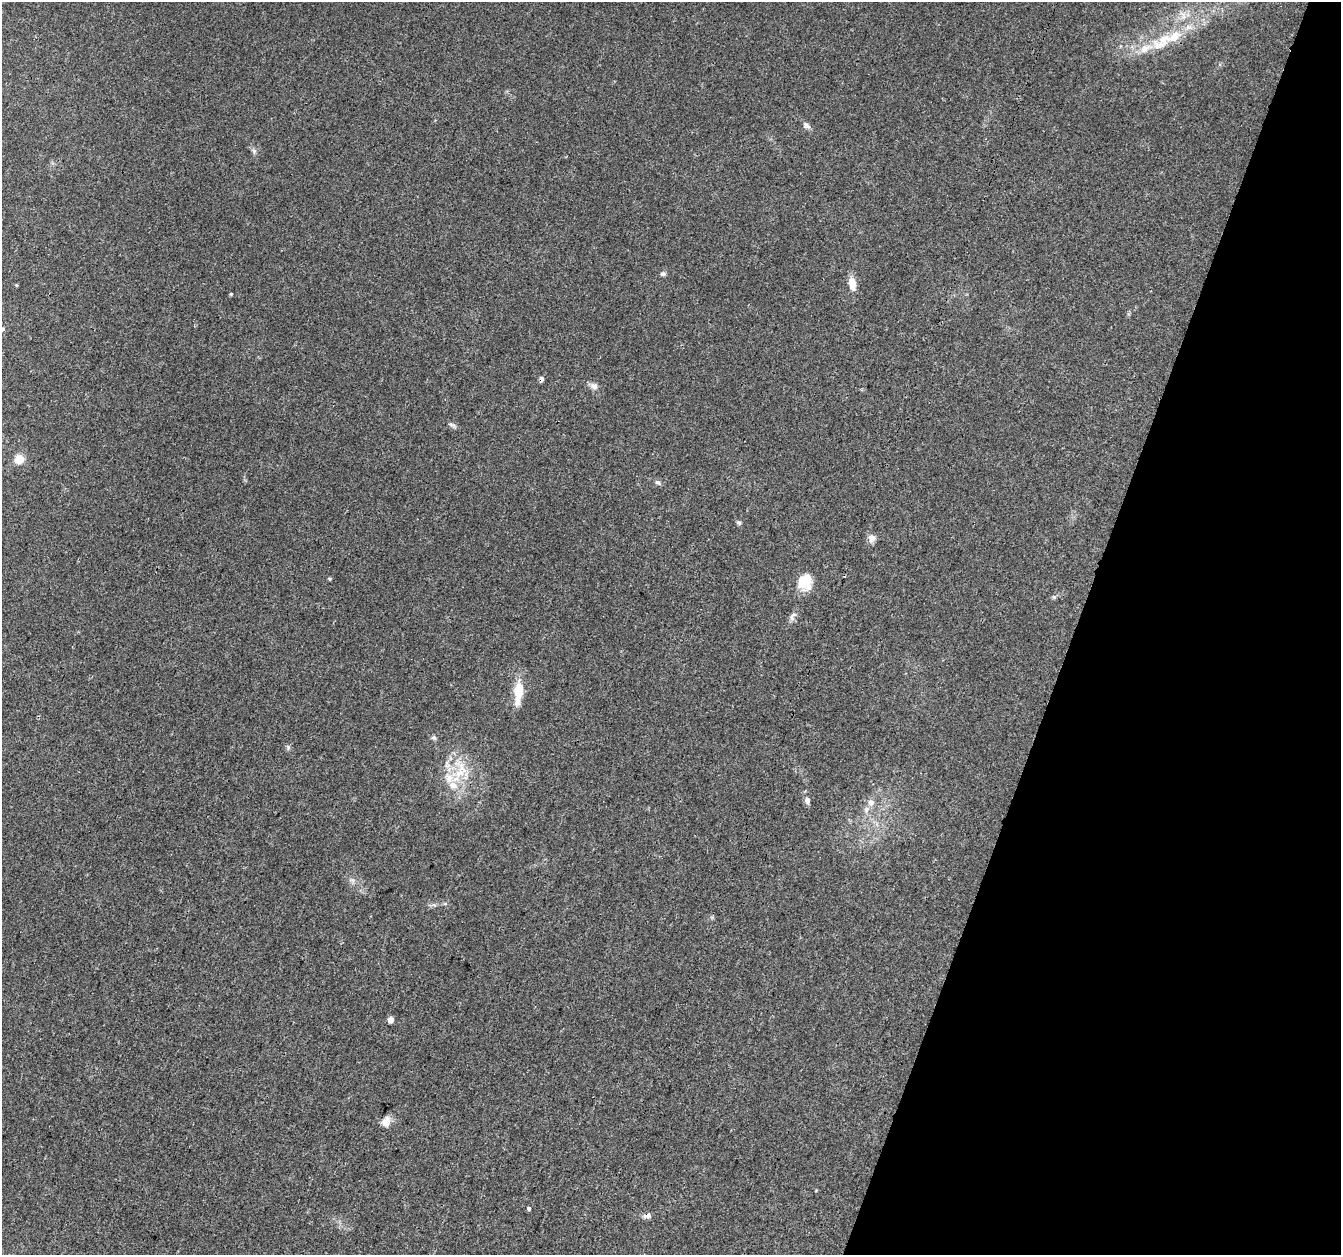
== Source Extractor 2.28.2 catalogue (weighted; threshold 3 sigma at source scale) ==
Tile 8 of 4 x 4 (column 4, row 2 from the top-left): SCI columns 4050-5388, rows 2841-4093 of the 5408 x 5619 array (HDU 1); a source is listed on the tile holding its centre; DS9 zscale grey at full resolution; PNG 1343 x 1257 px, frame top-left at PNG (2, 2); no overlay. Shown black and unused: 20% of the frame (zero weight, under 3 of 4 exposures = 4% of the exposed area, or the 3 px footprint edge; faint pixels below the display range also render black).
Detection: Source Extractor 2.28.2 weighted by HDU 2 'WHT'; one run over the whole footprint, this tile lists its part. Background 0.0279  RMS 0.0034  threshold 0.0155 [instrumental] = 3 sigma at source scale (4.5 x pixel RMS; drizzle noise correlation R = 1.50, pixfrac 1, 0.0396/0.0396 arcsec/px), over >= 5 px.
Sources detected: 34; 2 cosmic-ray / hot-pixel residue — not listed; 4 inside a brighter listed object's ellipse — not listed separately; the other 28 listed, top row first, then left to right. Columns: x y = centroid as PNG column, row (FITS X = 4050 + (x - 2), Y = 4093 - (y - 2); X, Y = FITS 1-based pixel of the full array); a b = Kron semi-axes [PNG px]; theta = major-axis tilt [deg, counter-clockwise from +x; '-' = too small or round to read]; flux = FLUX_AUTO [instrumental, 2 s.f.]
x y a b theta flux
1174 37 26 12 31 7.7
1145 48 16 10 38 4.1
806 126 11 7 -28 1.2
254 151 7 5 -47 0.72
663 274 8 5 8 0.74
852 284 14 8 -81 4.1
231 294 5 4 - 0.32
2 329 5 4 - 0.47
594 386 11 8 -27 1.6
452 425 11 5 -29 0.87
19 459 13 11 36 3.3
658 482 8 5 -29 0.8
739 523 6 5 - 0.61
872 538 10 9 - 1.7
330 579 4 4 - 0.4
804 581 14 11 73 10
792 617 12 6 81 1.3
518 693 29 10 84 7.5
434 738 7 6 - 0.74
288 747 6 4 -49 0.6
459 773 16 11 25 6.2
453 785 12 10 -53 3.4
807 800 10 7 88 1.2
871 803 9 8 - 1.8
391 1020 6 5 - 1.7
386 1122 13 10 60 2.6
529 1208 4 3 - 2.1
648 1216 11 7 -5 1.3
Overlapping masked pixels (flux is a lower limit): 1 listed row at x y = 648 1216
Isophote crosses this tile's border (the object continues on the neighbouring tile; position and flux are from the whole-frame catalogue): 1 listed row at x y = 2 329